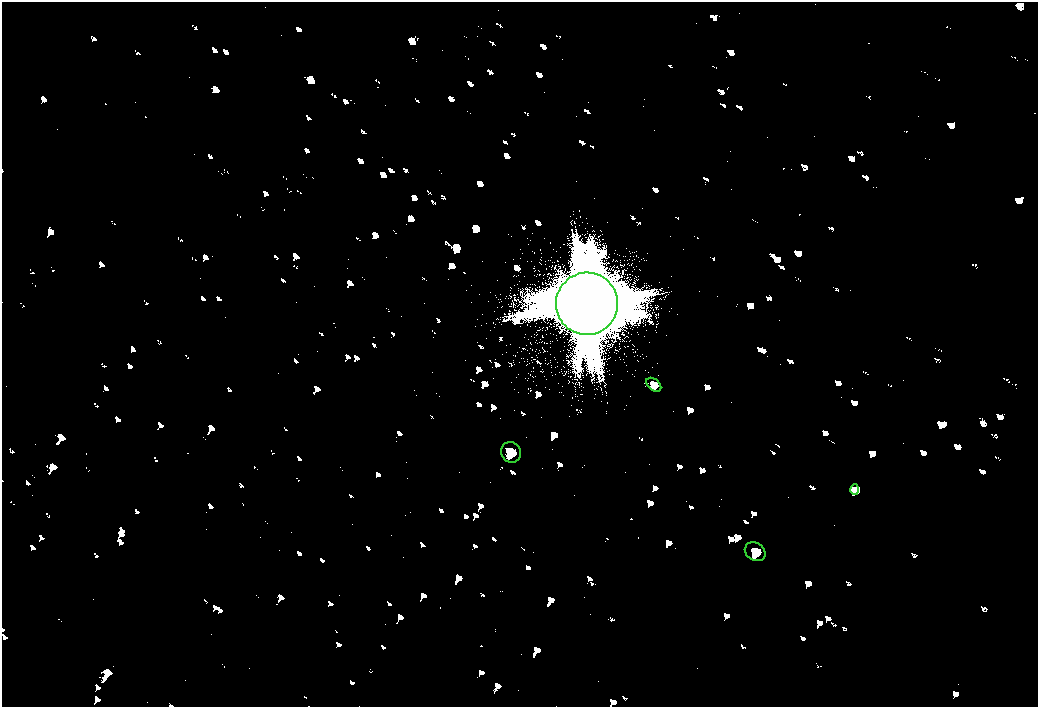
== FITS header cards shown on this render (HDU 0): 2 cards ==
NAXIS1  =                 2072
NAXIS2  =                 1410

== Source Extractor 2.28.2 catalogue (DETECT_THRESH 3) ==
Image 2072 x 1410 px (HDU 0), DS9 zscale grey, zoomed out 1/2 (1 PNG px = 2 x 2 image px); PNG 1040 x 709 px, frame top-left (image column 1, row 1410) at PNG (2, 2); each listed source drawn as its Kron ellipse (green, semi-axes under 4 px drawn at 4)
Background 80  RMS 28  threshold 83.2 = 3 sigma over >= 5 px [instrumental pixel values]
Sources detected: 5; all 5 listed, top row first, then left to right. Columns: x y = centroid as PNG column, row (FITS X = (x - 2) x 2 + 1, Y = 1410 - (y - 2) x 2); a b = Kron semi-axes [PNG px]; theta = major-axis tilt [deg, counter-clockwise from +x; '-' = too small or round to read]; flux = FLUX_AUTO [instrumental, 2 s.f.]
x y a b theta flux
587 304 31 31 - 420000
654 385 8 5 -40 16000
511 452 10 9 - 36000
855 490 5 2 - 7600
755 552 11 8 -33 35000